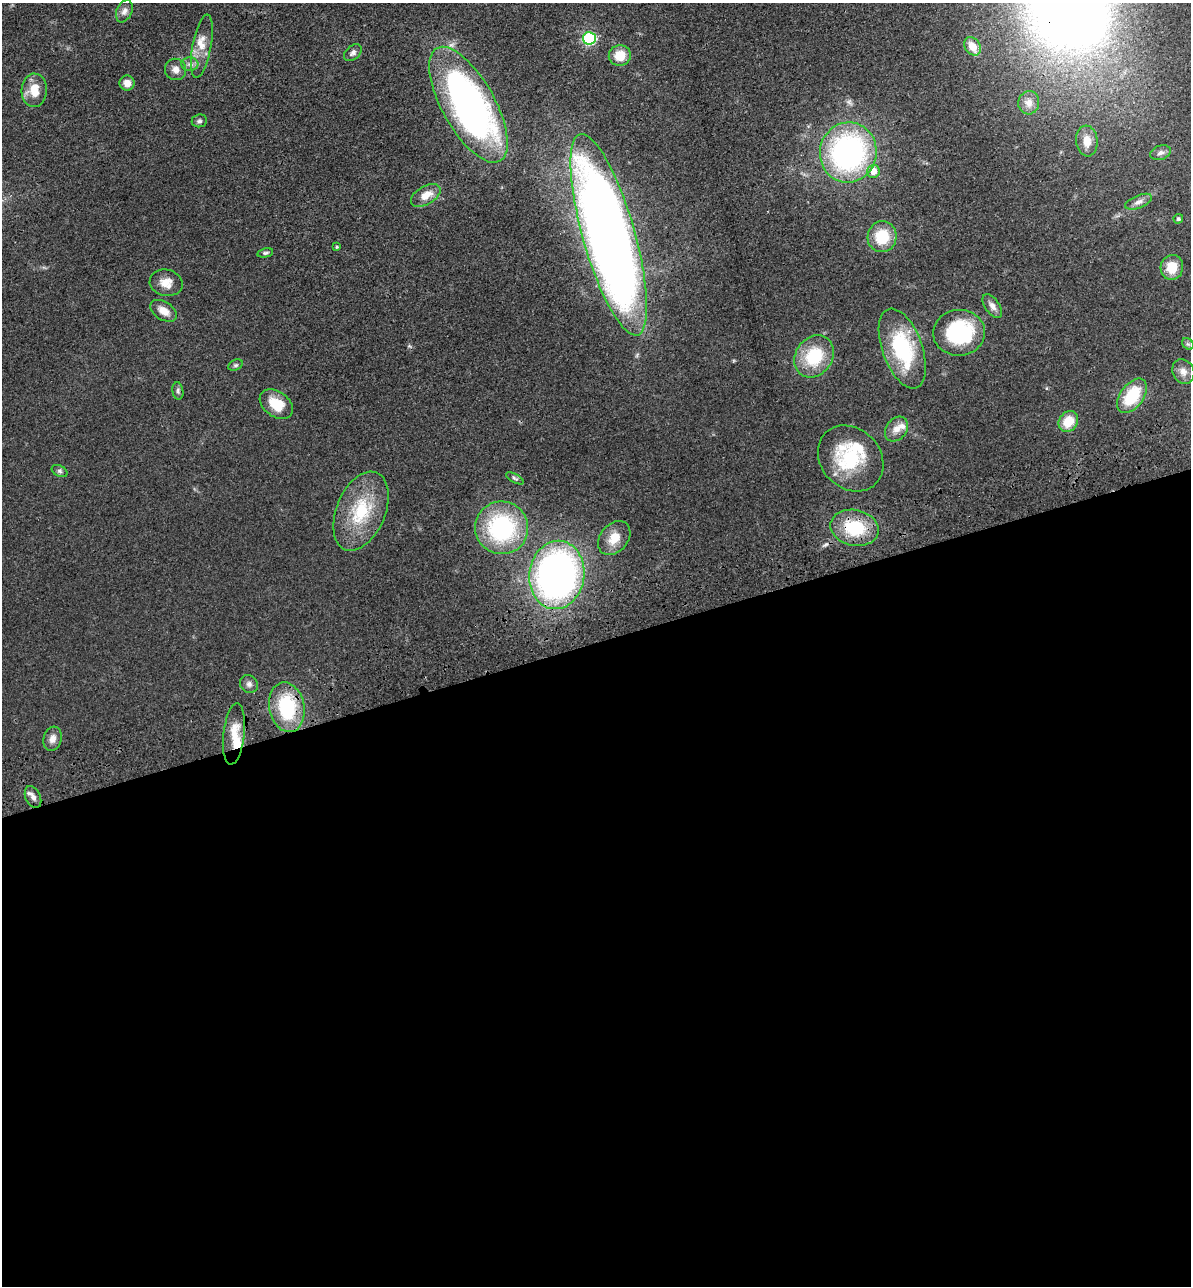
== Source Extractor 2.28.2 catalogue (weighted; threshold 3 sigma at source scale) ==
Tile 15 of 4 x 4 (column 3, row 4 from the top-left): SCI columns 2675-3863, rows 115-1398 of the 5229 x 5365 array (HDU 1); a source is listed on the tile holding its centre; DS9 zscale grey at full resolution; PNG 1193 x 1288 px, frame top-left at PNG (2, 3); each listed source drawn as its Kron ellipse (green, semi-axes under 4 px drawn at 4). Shown black and unused: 50% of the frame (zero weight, under 3 of 4 exposures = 6% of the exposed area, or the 3 px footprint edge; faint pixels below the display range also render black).
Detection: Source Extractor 2.28.2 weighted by HDU 2 'WHT'; one run over the whole footprint, this tile lists its part. Background 0.0462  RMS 0.0058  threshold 0.0259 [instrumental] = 3 sigma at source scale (4.5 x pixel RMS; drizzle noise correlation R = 1.50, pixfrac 1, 0.05/0.05 arcsec/px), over >= 5 px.
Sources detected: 56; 4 inside a brighter listed object's ellipse — not listed separately; the other 52 listed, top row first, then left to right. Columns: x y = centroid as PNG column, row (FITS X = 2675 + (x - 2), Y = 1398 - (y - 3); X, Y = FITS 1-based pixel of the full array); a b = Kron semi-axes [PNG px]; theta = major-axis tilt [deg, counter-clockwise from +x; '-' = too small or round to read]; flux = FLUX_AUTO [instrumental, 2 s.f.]
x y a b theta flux
124 11 11 7 65 2.6
589 38 6 6 - 67
202 46 32 9 79 8.6
972 46 10 7 -54 6.7
353 53 10 6 44 2
620 56 11 10 - 10
190 64 8 7 - 2.3
175 69 11 10 - 3.7
127 83 7 7 - 4.5
34 90 17 12 88 10
1029 103 11 10 - 4.1
468 105 65 26 -61 230
199 121 8 6 6 1.4
1087 141 15 11 -84 6.7
848 152 30 28 77 140
1161 153 10 7 17 2.4
873 171 6 6 - 5.8
426 195 16 9 30 7.6
1138 202 14 6 22 3
1178 219 5 4 - 0.96
609 235 104 26 -74 830
882 237 15 14 - 18
337 247 4 3 - 0.73
265 253 8 4 13 1.1
1172 267 12 11 - 11
166 283 16 13 -13 6.5
992 306 14 7 -55 2.9
164 311 15 9 -33 5.9
959 333 26 23 3 49
1188 344 6 5 - 1
902 349 42 20 -70 47
814 356 22 18 54 27
236 365 8 5 26 1.1
1183 372 13 10 -62 4.2
178 391 9 5 -81 1.4
1132 396 19 11 54 25
276 404 18 12 -36 13
1068 421 11 9 56 12
896 429 13 10 51 4.8
851 458 36 29 -46 37
59 471 8 5 -27 1.3
515 478 10 4 -30 1.1
361 511 41 24 67 33
502 528 26 26 - 69
855 528 24 18 -12 27
614 538 19 14 49 9.4
557 575 34 27 82 270
249 684 9 8 - 2.3
287 707 25 17 -78 40
234 734 31 10 83 11
53 739 12 9 73 4
33 797 12 7 -65 3
Overlapping masked pixels (flux is a lower limit): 3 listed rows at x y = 855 528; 557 575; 287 707